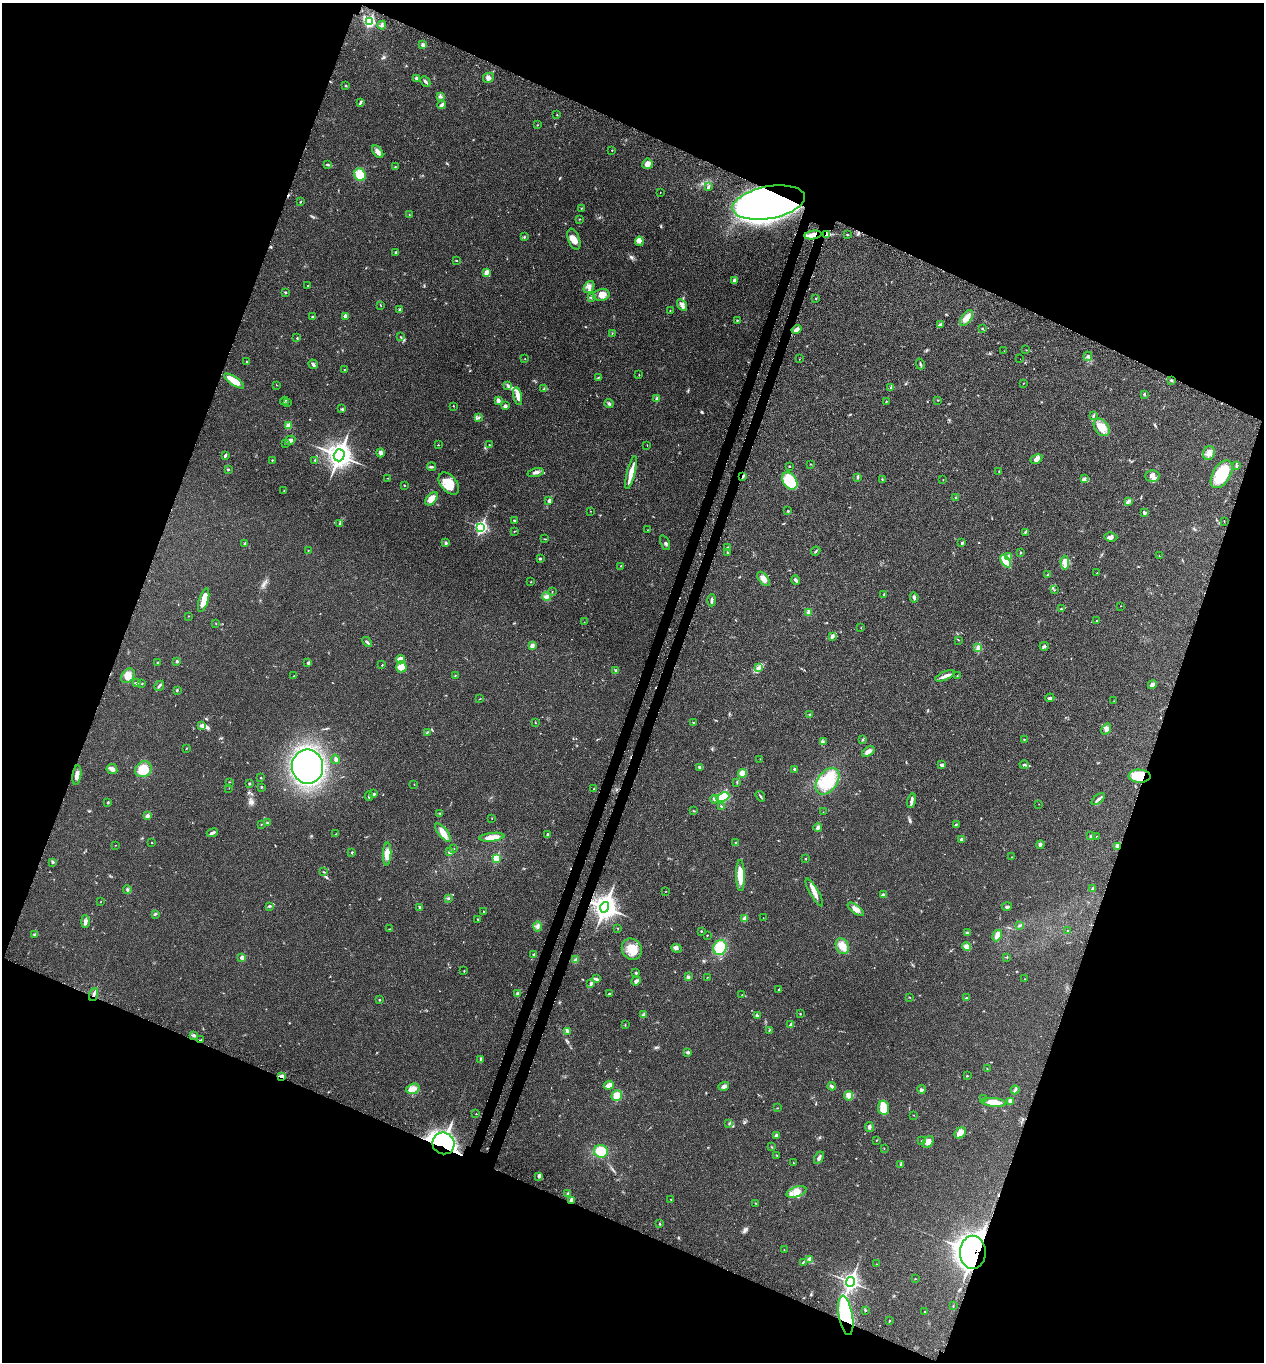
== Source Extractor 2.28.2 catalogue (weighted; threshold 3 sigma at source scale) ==
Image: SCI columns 228-5272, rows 100-5537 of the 5629 x 5638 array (HDU 1 of 3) = the unmasked area's bounding box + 8 px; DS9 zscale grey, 4 x 4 block average (1 PNG px = mean of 4 x 4 image px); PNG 1266 x 1364 px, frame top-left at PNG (2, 3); each listed source drawn as its Kron ellipse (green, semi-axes under 4 px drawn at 4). Shown black and unused: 42% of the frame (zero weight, under 3 of 4 exposures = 8% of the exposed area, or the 3 px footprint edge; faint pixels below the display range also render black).
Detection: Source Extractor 2.28.2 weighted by HDU 2 'WHT'. Background 0.0234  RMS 0.0034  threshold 0.0154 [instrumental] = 3 sigma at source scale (4.5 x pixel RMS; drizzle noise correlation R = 1.50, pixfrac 1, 0.05/0.05 arcsec/px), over >= 5 px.
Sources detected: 414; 2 inside a brighter object's white glare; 6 cosmic-ray / hot-pixel residue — neither listed nor drawn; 4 coinciding with a brighter row at this scale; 12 inside a brighter listed object's ellipse — not listed separately; the other 390 listed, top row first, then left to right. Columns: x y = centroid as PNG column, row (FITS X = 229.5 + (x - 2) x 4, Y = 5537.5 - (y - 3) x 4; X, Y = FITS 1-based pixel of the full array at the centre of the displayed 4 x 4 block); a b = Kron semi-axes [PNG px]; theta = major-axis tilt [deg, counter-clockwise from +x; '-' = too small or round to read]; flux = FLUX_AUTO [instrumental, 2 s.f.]
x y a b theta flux
370 21 4 4 - 92
382 25 4 3 - 3.8
423 45 4 3 - 6.3
416 78 4 3 - 3.3
488 78 5 5 - 6.7
425 81 6 2 -47 3.9
345 85 3 2 - 1
440 96 3 2 - 2.7
360 103 3 2 - 2.1
442 105 4 3 - 5
557 115 2 2 - 1
537 125 2 2 - 0.88
612 150 2 2 - 1.1
378 152 7 4 -52 9.2
647 164 5 5 - 11
327 165 3 2 - 2.2
395 167 2 2 - 0.98
360 175 6 5 - 53
708 187 4 3 - 2.9
660 193 2 2 - 0.44
300 202 2 2 - 1.2
769 203 37 16 10 1200
581 208 2 2 - 1.1
409 215 2 2 - 0.59
579 219 2 2 - 0.92
827 234 4 2 - 3.5
813 235 8 4 9 18
847 235 2 2 - 1.2
524 237 2 2 - 1.6
574 239 11 6 -70 15
639 241 5 3 - 4.6
396 252 2 2 - 2.3
456 260 3 2 - 1.3
486 272 3 2 - 13
734 281 2 2 - 9
307 286 2 2 - 0.65
589 287 6 4 55 8.5
285 292 2 2 - 1.6
601 295 8 6 11 13
592 297 3 2 - 2.6
816 298 2 2 - 0.99
682 305 6 3 -58 10
381 306 2 2 - 0.52
400 309 3 3 - 3.4
670 311 4 2 - 1.1
345 316 4 3 - 6.2
312 317 2 2 - 1.1
967 318 9 4 53 16
737 321 3 2 - 1.5
940 325 4 3 - 3.2
797 329 5 3 - 8.7
982 329 3 2 - 1.5
612 333 2 2 - 0.76
401 337 2 2 - 1.2
297 338 3 2 - 1
1026 350 2 2 - 0.52
1004 351 2 2 - 0.3
1088 356 5 2 - 2
525 359 2 2 - 0.85
799 359 2 2 - 0.63
1020 359 2 2 - 0.27
247 361 2 2 - 1
313 364 5 3 - 4.5
920 364 5 2 - 2.7
345 369 2 2 - 0.65
639 375 2 2 - 0.77
598 377 2 2 - 0.9
1171 380 3 2 - 2
234 381 12 4 -34 30
1023 383 2 2 - 0.88
277 385 2 2 - 0.53
508 385 3 2 - 1.6
891 388 3 3 - 2.9
543 389 3 2 - 1.6
1144 394 3 2 - 2
518 396 9 4 -78 12
657 399 2 2 - 16
498 400 4 3 - 6.1
938 400 2 2 - 1.1
284 401 4 2 - 2
886 401 2 2 - 1.1
287 403 2 2 - 0.87
609 404 4 3 - 3.2
453 406 2 2 - 0.66
505 406 3 3 - 4.4
342 409 2 2 - 1.7
1093 416 3 2 - 1.9
478 418 3 2 - 2
288 426 3 2 - 22
1102 427 10 6 -52 23
290 440 5 3 - 8.1
285 443 2 2 - 0.96
489 444 2 2 - 1.1
438 445 2 2 - 0.52
647 445 2 2 - 0.85
381 453 4 3 - 5
1209 453 7 6 - 12
225 455 3 2 - 3.7
339 455 6 5 - 1300
1036 459 6 4 29 9.3
272 460 2 2 - 1.2
315 460 2 2 - 1.2
811 464 2 2 - 0.61
789 466 2 2 - 1.2
1236 466 4 2 - 1.9
431 467 4 2 - 3
229 469 2 2 - 1.3
536 472 8 3 15 7
999 472 3 2 - 1.1
631 473 17 4 76 20
1222 474 15 8 59 75
743 476 3 2 - 2.4
1152 476 7 6 - 11
858 477 3 2 - 1.9
388 478 2 2 - 0.87
1084 478 3 2 - 1.9
882 479 2 2 - 0.97
943 480 2 2 - 0.47
790 481 9 6 -56 70
449 484 13 8 -49 34
404 485 2 2 - 1.3
284 491 2 2 - 0.76
956 497 2 2 - 0.99
432 499 8 5 46 18
549 501 4 3 - 3.3
1128 501 3 2 - 2.2
590 511 2 2 - 0.68
788 511 2 2 - 3.1
1144 513 3 3 - 3.7
514 520 2 2 - 2.3
1224 521 2 2 - 0.73
340 524 2 2 - 0.93
481 527 3 3 - 260
647 530 2 2 - 0.58
514 532 2 2 - 0.61
1025 532 4 2 - 1.8
1111 537 7 4 -5 5.9
545 539 3 2 - 1.1
446 543 3 2 - 3.6
665 543 8 2 -66 3.9
962 543 2 2 - 5.5
244 544 2 2 - 1
728 547 2 2 - 1.3
308 551 2 2 - 0.77
816 551 5 2 - 2.5
728 552 2 2 - 1.4
1021 552 2 2 - 1.1
1159 556 2 2 - 0.53
1009 557 4 3 - 6.6
540 559 3 2 - 2.4
1006 561 7 3 -56 39
1065 562 7 3 -87 18
620 566 2 2 - 0.83
1097 573 2 2 - 0.65
1048 575 3 2 - 3.1
764 579 8 4 -53 11
796 580 5 2 - 5.3
531 582 2 2 - 0.97
1054 590 2 2 - 0.9
552 591 2 2 - 0.71
884 594 4 2 - 1.2
547 597 4 4 - 6.4
914 597 5 2 - 4.2
204 600 12 4 73 26
712 600 6 2 88 4.2
1120 606 2 2 - 0.48
1061 609 2 2 - 1.2
809 612 2 2 - 29
188 616 2 2 - 0.76
1096 620 2 2 - 0.68
584 622 2 2 - 0.47
216 624 2 2 - 0.5
861 628 2 2 - 0.56
832 636 4 3 - 6.7
958 640 2 2 - 0.59
367 642 6 2 -44 3
532 646 4 3 - 6.6
1044 646 4 3 - 2.5
978 648 3 2 - 3.1
400 659 4 3 - 14
177 661 2 2 - 3.6
158 663 2 2 - 1.5
308 663 2 2 - 5.5
382 665 2 2 - 1
401 667 5 5 - 19
759 668 4 3 - 4.4
616 671 2 2 - 12
128 676 8 6 53 14
294 676 2 2 - 0.59
455 676 2 2 - 0.86
945 676 10 3 24 9.3
957 676 2 2 - 0.72
136 683 3 2 - 2.4
142 683 2 2 - 0.81
1152 685 5 3 - 6.6
159 686 5 2 - 4.7
177 690 2 2 - 1.4
1050 698 4 2 - 3
480 699 3 2 - 0.7
1114 701 2 2 - 0.52
810 714 2 2 - 0.94
535 722 2 2 - 1.2
694 723 2 2 - 1.6
201 726 3 2 - 1.9
1106 729 6 3 54 5.6
427 732 3 2 - 1.5
1024 739 2 2 - 0.95
862 740 3 2 - 1.4
823 741 3 2 - 2.2
186 748 2 2 - 1.3
868 752 7 3 35 10
335 759 4 3 - 3
760 759 2 2 - 0.55
942 765 3 3 - 5.5
1024 765 5 2 - 4
308 766 17 15 -81 600
700 768 4 3 - 3.4
112 769 5 5 - 7
143 769 9 7 35 45
794 769 2 2 - 2
743 773 4 4 - 17
77 775 10 3 82 12
1140 776 11 6 -4 57
261 778 3 2 - 0.62
827 781 15 9 53 85
229 782 2 2 - 0.58
737 782 3 2 - 1.2
249 784 2 2 - 2.9
414 784 2 2 - 0.48
261 787 2 2 - 1.1
229 788 2 2 - 0.45
594 789 2 2 - 1.2
374 794 3 2 - 2.9
369 796 5 2 - 2
760 796 6 2 -56 2.5
723 797 7 4 21 83
714 799 4 3 - 3.9
1098 799 8 2 38 5.4
912 801 7 3 78 6.4
108 802 2 2 - 2.8
1039 804 2 2 - 0.43
722 806 2 2 - 1.6
693 811 2 2 - 0.68
823 812 2 2 - 0.44
439 813 2 2 - 1.4
147 816 2 2 - 9.2
492 818 2 2 - 0.62
267 823 3 2 - 1.3
261 824 2 2 - 0.97
956 824 3 2 - 1.8
818 828 4 3 - 3.3
212 833 6 2 23 5.6
443 833 11 4 -52 18
336 834 2 2 - 1.2
547 834 3 2 - 2.4
1090 836 3 2 - 1.3
1096 836 2 2 - 0.57
492 837 12 3 6 23
961 839 4 3 - 4.9
152 842 2 2 - 0.77
735 843 2 2 - 1.2
115 845 2 2 - 0.58
1040 845 4 3 - 3.3
1117 846 3 3 - 5.4
454 849 2 2 - 0.68
352 852 3 2 - 1.5
449 852 2 2 - 8.6
387 854 11 4 88 20
1012 857 2 2 - 0.68
496 858 2 2 - 47
806 859 2 2 - 1.7
53 862 4 2 - 2.3
324 872 3 2 - 1.2
740 876 15 4 -89 34
127 889 4 2 - 3
1093 889 4 2 - 2.5
666 892 2 2 - 0.55
814 892 16 3 -60 14
883 895 4 3 - 4.9
448 899 3 2 - 1.3
100 902 2 2 - 0.53
269 906 4 2 - 2.3
605 907 5 4 - 1400
1007 907 5 3 - 3.6
420 908 3 2 - 3.7
856 909 10 4 -36 9
483 911 2 2 - 0.92
155 914 3 2 - 2.5
745 918 3 2 - 9.5
763 918 2 2 - 0.44
478 919 3 2 - 1.8
85 922 6 3 90 7.3
1020 925 2 2 - 1.1
538 926 5 3 - 5
618 928 2 2 - 1
390 929 3 2 - 1.2
1068 930 2 2 - 0.85
701 931 2 2 - 1.9
967 933 3 2 - 1.8
34 934 3 2 - 1.7
707 935 2 2 - 0.6
997 935 6 4 63 10
842 946 8 6 -67 20
967 946 4 4 - 8.3
676 948 5 4 - 4.6
720 948 8 6 70 55
632 949 11 9 -57 27
533 954 3 2 - 2.2
242 957 3 2 - 7.2
1007 957 2 2 - 1.3
576 960 3 3 - 4.8
464 971 2 2 - 1.3
636 973 3 2 - 2.6
688 977 3 3 - 4.7
707 977 2 2 - 0.38
596 979 3 2 - 2
1025 979 2 2 - 0.55
636 981 5 3 - 7.9
591 983 3 2 - 1.8
779 989 2 2 - 1.7
93 994 6 2 68 5.5
517 994 3 2 - 4.4
609 994 3 2 - 1.4
742 995 2 2 - 0.67
910 997 2 2 - 0.55
966 998 3 2 - 1.4
379 1000 2 2 - 1.7
800 1014 2 2 - 1.2
643 1015 4 3 - 3.5
757 1015 3 2 - 2.9
625 1025 2 2 - 0.78
790 1025 4 2 - 3.1
769 1030 2 2 - 1
567 1031 4 2 - 7.8
193 1036 3 2 - 3
201 1040 3 2 - 1.3
688 1052 4 2 - 3
481 1059 2 2 - 1.1
987 1069 2 2 - 0.76
282 1076 4 2 - 6.3
967 1076 2 2 - 1.3
609 1085 5 2 - 15
724 1086 5 4 - 6
832 1086 4 2 - 5.7
413 1089 7 5 17 12
921 1089 4 3 - 3
1015 1090 4 3 - 3.2
617 1096 5 5 - 19
848 1096 5 3 - 5.1
984 1098 2 2 - 0.55
1010 1101 4 3 - 7.2
994 1102 13 4 -5 24
777 1108 2 2 - 0.7
883 1108 7 5 -83 29
476 1114 2 2 - 0.61
913 1115 2 2 - 0.83
729 1124 2 2 - 0.73
869 1127 5 3 - 4.1
960 1133 6 5 - 15
776 1135 3 2 - 4.7
876 1140 2 2 - 0.77
921 1141 2 2 - 0.83
928 1142 6 5 - 12
443 1143 11 10 - 520
772 1147 2 2 - 0.97
884 1148 2 2 - 0.55
601 1151 7 6 - 35
777 1155 2 2 - 0.69
819 1158 7 3 61 5
793 1163 2 2 - 0.52
900 1164 2 2 - 1.5
539 1176 2 2 - 9.8
797 1192 10 5 18 15
568 1194 2 2 - 4.2
571 1200 2 2 - 15
671 1200 2 2 - 0.73
756 1203 2 2 - 0.89
660 1224 3 2 - 1.4
784 1250 2 2 - 0.69
973 1252 16 13 -89 1100
810 1259 4 3 - 4.8
803 1262 2 2 - 0.79
877 1264 2 2 - 0.62
915 1279 2 2 - 0.76
850 1282 5 4 - 380
953 1306 2 2 - 0.64
865 1310 3 2 - 1.4
925 1312 2 2 - 1.1
846 1315 20 7 -80 270
890 1321 2 2 - 1.1
Overlapping masked pixels (flux is a lower limit): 12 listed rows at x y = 769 203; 827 234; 813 235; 797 329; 1140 776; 605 907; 93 994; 282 1076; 443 1143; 571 1200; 973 1252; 846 1315
Diffuse or blended objects may show on this block-average render without a row.